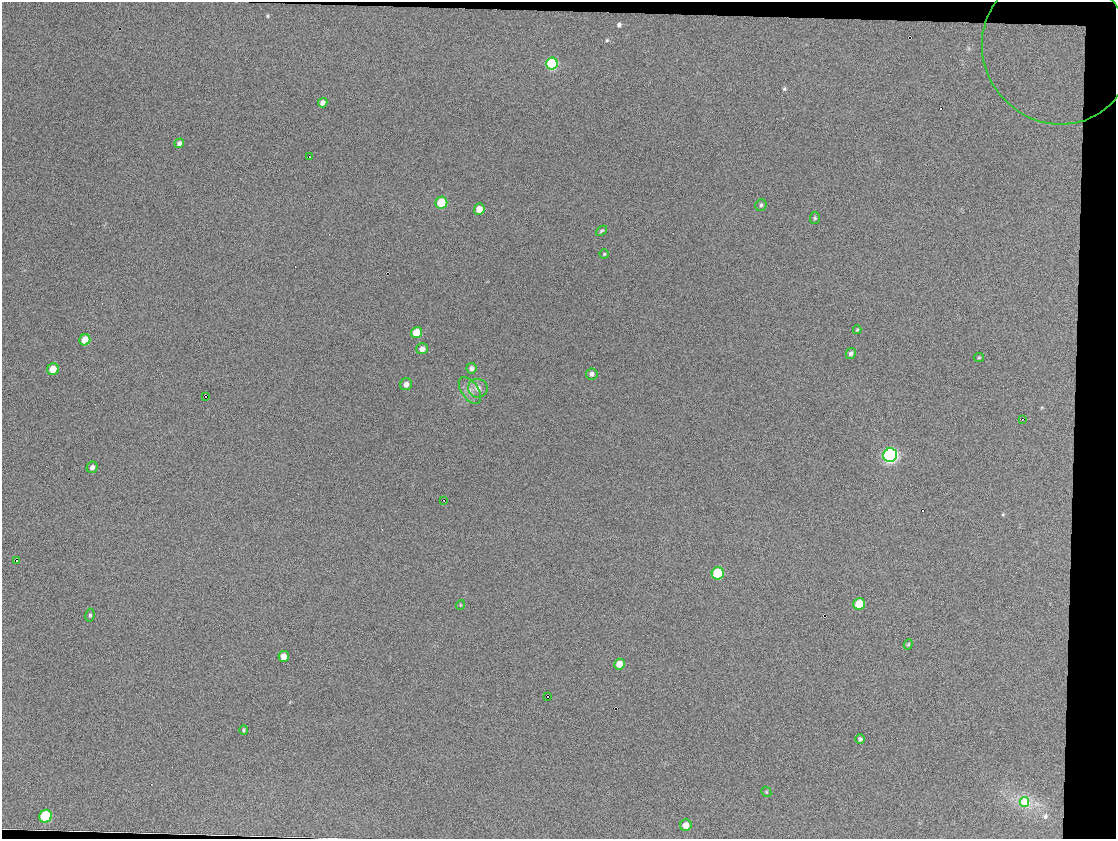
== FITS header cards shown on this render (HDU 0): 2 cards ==
NAXIS1  =                 1114
NAXIS2  =                  837

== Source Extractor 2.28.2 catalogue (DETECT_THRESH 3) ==
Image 1114 x 837 px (HDU 0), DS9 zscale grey, 1 PNG px = 1 image px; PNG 1118 x 841 px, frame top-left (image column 1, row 837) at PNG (2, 2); each listed source drawn as its Kron ellipse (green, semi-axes under 4 px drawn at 4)
Background 672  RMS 17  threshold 50.2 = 3 sigma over >= 5 px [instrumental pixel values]
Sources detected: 45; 2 with non-positive FLUX_AUTO (blend fragments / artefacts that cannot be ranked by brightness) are neither listed nor drawn; the other 43 listed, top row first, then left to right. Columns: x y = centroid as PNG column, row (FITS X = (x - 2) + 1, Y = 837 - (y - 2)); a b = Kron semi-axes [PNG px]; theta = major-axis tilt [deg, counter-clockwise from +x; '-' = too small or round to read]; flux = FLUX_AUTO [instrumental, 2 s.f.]
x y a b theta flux
1057 48 77 73 -51 1.5e+06
552 64 6 5 - 1.1e+05
323 103 5 4 - 5.2e+03
179 143 5 4 - 3.5e+03
309 157 3 2 - 2.1e+03
441 203 6 6 - 3.5e+04
761 205 6 5 - 2.3e+03
479 209 6 5 - 1.5e+04
815 218 6 5 - 1.8e+03
602 231 6 4 40 1.8e+03
604 254 4 4 - 1.4e+03
857 330 4 3 - 1.4e+03
416 332 6 5 - 2.4e+04
85 340 5 5 - 1.8e+04
422 349 5 5 - 6.3e+03
851 353 6 5 - 3.7e+03
979 357 5 4 - 1.4e+03
471 368 5 5 - 4.1e+03
53 369 6 5 - 1.7e+04
592 374 6 5 - 3.7e+03
406 384 6 5 - 5.9e+03
478 388 10 9 - 8.2e+03
470 390 15 8 -55 8.7e+03
205 396 3 2 - 2.1e+03
1022 419 2 2 - 5.3e+03
890 455 7 6 - 3.9e+05
92 467 6 5 - 4.2e+03
444 500 2 2 - 3.1e+03
16 560 3 2 - 2.0e+03
718 573 6 6 - 6.6e+04
859 604 6 5 - 3.0e+04
460 605 5 3 - 9.2e+02
90 615 6 4 81 1.8e+03
908 644 5 4 - 1.4e+03
284 656 5 5 - 9.6e+03
619 664 5 5 - 1.5e+04
548 696 3 2 - 1.5e+03
244 730 4 3 - 1.7e+03
860 739 5 4 - 2.6e+03
766 792 5 4 - 1.3e+03
1024 802 5 5 - 3.7e+03
46 816 6 6 - 1.1e+05
686 825 6 5 - 1.2e+04
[2 non-positive-flux detections neither listed nor drawn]